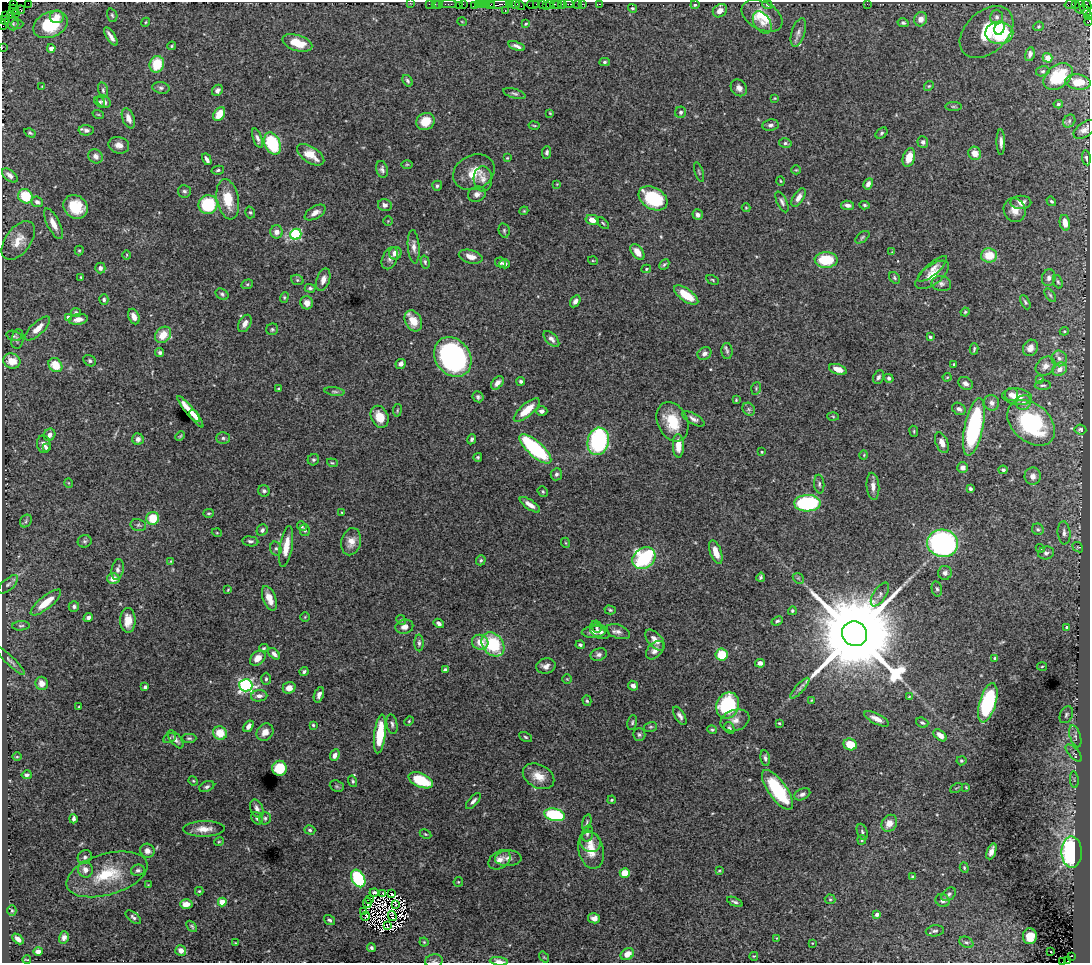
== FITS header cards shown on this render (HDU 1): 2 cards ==
NAXIS1  =                 1088
NAXIS2  =                  961

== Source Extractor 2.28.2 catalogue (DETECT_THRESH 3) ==
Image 1088 x 961 px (HDU 1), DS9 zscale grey, 1 PNG px = 1 image px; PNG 1092 x 965 px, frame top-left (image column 1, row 961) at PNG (2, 2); each listed source drawn as its Kron ellipse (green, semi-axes under 4 px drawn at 4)
Background 3.16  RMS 0.039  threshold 0.117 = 3 sigma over >= 5 px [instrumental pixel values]
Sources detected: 516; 12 with non-positive FLUX_AUTO (blend fragments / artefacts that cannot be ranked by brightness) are neither listed nor drawn; of the other 504, the 500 brightest by FLUX_AUTO listed and drawn (4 fainter detections omitted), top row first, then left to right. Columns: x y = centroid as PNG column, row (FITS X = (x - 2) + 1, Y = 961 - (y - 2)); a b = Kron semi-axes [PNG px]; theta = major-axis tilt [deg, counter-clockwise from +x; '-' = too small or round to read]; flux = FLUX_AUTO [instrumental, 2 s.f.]
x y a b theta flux
28 3 2 2 - 8.3
410 3 2 2 - 61
14 4 4 2 - 58
429 4 2 2 - 21
435 4 3 2 - 140
439 4 2 2 - 13
448 4 8 2 0 190
463 4 2 2 - 62
482 4 3 2 - 130
486 4 2 2 - 53
498 4 11 3 6 1200
509 4 2 2 - 28
515 4 4 3 - 120
537 4 4 2 - 260
542 4 2 2 - 83
550 4 3 2 - 300
554 4 3 2 - 150
558 4 2 2 - 130
562 4 3 2 - 19
569 4 4 2 - 100
578 4 3 3 - 210
582 4 2 2 - 40
599 4 3 2 - 63
867 4 3 2 - 2.3
1070 4 6 3 15 520
1075 4 2 2 - 34
459 5 2 2 - 59
474 5 2 2 - 14
478 5 3 2 - 110
490 5 4 2 - 200
520 5 6 2 -45 200
533 5 6 3 6 300
546 5 2 2 - 170
695 5 4 4 - 4.1
767 5 5 4 - 3
1087 5 5 3 - 400
1080 7 7 5 86 440
632 8 4 4 - 4.1
14 10 5 2 - 100
21 10 4 3 - 150
1086 10 6 4 -49 240
505 11 2 2 - 1.7
720 11 7 6 - 18
15 14 3 2 - 140
10 15 3 3 - 190
112 15 7 5 -70 4.7
6 16 3 3 - 92
762 16 22 13 -28 71
1088 16 4 2 - 220
57 17 7 6 - 24
997 17 7 6 - 8.6
921 19 7 6 - 20
5 20 5 3 - 250
1088 21 4 2 - 130
146 22 4 3 - 2.6
462 22 5 3 - 1.8
762 23 12 8 -57 17
903 23 5 4 - 5.1
13 24 6 5 - 5.1
17 24 6 5 - 4.2
526 24 4 3 - 2.7
3 25 5 2 - 130
50 25 18 12 24 150
1038 26 5 5 - 3.5
1000 28 7 5 73 34
798 32 15 6 73 14
987 32 31 20 42 130
999 33 14 11 2 160
111 36 10 3 -57 15
297 43 15 8 -17 56
172 46 4 3 - 3.4
516 46 9 4 -18 10
2 48 2 2 - 50
51 48 4 4 - 12
1030 54 7 4 76 9.8
1048 58 5 4 - 20
604 62 5 4 - 4.3
157 64 8 7 - 81
1043 71 7 5 14 5.3
1058 76 16 11 39 110
408 81 6 4 -57 6.2
1078 82 13 7 -8 42
42 86 4 2 - 1.9
929 86 5 4 - 3.3
161 88 8 5 -10 6.7
739 88 9 7 -49 14
103 90 8 5 -76 5.1
217 90 6 5 - 9.9
514 93 11 4 -16 6.3
775 98 4 3 - 2.2
104 101 7 5 -40 13
100 102 6 4 -53 5.4
1058 104 4 4 - 3.9
953 106 8 4 0 4.6
681 112 6 5 - 6.6
550 113 3 3 - 2.3
98 114 6 3 -19 2.6
219 114 7 5 58 48
128 118 10 6 -68 19
425 121 9 8 - 49
1069 121 7 5 49 5.7
770 125 8 6 8 9
534 126 5 2 - 2.5
86 130 7 5 -1 7.3
1084 130 12 7 37 13
30 133 6 4 -29 4.7
881 133 7 4 41 4.7
258 138 10 4 -69 9.3
923 142 6 5 - 7.6
1001 142 13 4 -88 12
785 143 6 5 - 5.4
272 144 11 7 -65 180
119 145 10 8 -15 17
547 152 6 4 83 5.8
975 153 7 6 - 25
311 155 15 8 -33 37
96 156 8 6 -41 12
909 157 9 6 73 37
507 158 4 3 - 2.4
1086 158 7 4 -81 5.5
207 159 6 3 -60 11
407 164 6 4 1 3.3
382 169 8 5 -74 8.3
218 170 6 4 12 4.3
796 170 5 4 - 2.8
474 172 21 17 25 53
699 172 10 3 -71 3.5
10 175 9 5 -40 15
483 179 12 9 -86 14
780 181 5 3 - 2.4
557 184 4 4 - 2.3
868 184 6 4 60 12
437 186 5 4 - 5.5
184 191 6 6 - 6.1
477 194 9 7 21 12
25 196 8 7 - 82
798 197 10 5 59 15
653 198 15 10 -31 150
228 199 20 11 -79 64
1051 201 5 4 - 4.5
37 202 6 5 - 11
782 202 11 5 -65 8.7
1021 202 10 6 0 14
208 204 9 9 - 140
385 205 7 6 - 10
848 205 7 4 -7 11
865 205 5 4 - 4
76 207 13 11 -36 70
746 208 4 4 - 2.5
1015 210 12 10 -60 27
524 211 4 4 - 2.6
250 212 6 4 -73 4.3
315 213 11 6 31 16
698 215 5 5 - 8.8
592 220 7 5 -12 25
388 221 5 5 - 3
603 223 7 3 -45 3.5
1065 223 8 5 -78 24
53 224 17 6 -63 23
504 230 7 5 -76 5.3
277 232 6 6 - 15
296 234 6 5 - 290
862 237 8 4 39 4.5
18 240 22 12 54 37
414 247 17 6 -85 13
79 250 5 4 - 3.3
637 252 9 5 -54 25
892 252 4 4 - 2.1
395 253 6 6 - 18
127 255 5 3 - 2.1
989 255 8 7 - 57
471 257 12 6 -16 22
390 258 11 7 67 11
826 260 11 8 0 98
593 261 5 3 - 2.2
425 262 6 4 -76 4.3
500 262 5 5 - 6.6
505 264 5 4 - 8.6
664 264 6 3 45 4.1
100 268 5 5 - 8
646 269 5 4 - 3
933 269 18 6 41 17
932 275 20 9 37 33
81 277 3 3 - 2.2
895 278 6 5 - 4.7
1049 278 8 6 73 10
297 280 6 5 - 4.7
323 280 12 6 72 16
713 280 7 3 -28 3.3
1058 282 7 4 -69 4.5
247 284 6 4 21 3.7
941 284 10 7 -9 9.4
310 288 5 4 - 5.4
222 294 7 5 -30 5.4
686 295 14 6 -35 61
1050 295 8 4 -54 4.4
284 297 5 4 - 3.3
104 299 5 4 - 5.8
575 301 6 4 58 9.7
1025 302 8 4 -64 4.8
307 303 6 6 - 19
76 312 5 4 - 5.1
965 312 4 4 - 3.5
68 317 4 4 - 17
134 317 8 5 -65 17
78 319 9 5 10 18
413 321 11 8 -62 40
245 323 9 6 61 14
38 328 16 6 43 29
272 329 6 5 - 4.6
1064 331 4 4 - 2.7
163 335 9 7 45 44
14 336 8 5 -15 4.6
930 337 4 3 - 4.1
17 339 10 6 81 6.3
551 339 10 5 -46 11
1030 348 8 7 - 17
974 349 6 3 76 3.8
727 351 8 5 -89 6.4
160 352 4 4 - 6.8
704 353 7 6 - 12
453 357 21 17 -53 570
1059 358 8 7 - 11
12 361 9 7 -19 41
90 361 7 5 -35 5.8
401 364 5 5 - 12
954 364 3 2 - 2
55 365 7 6 - 58
1046 366 11 8 40 16
838 369 9 5 -18 26
1060 369 8 6 34 15
878 377 7 5 63 6.6
947 377 4 4 - 2.6
889 378 5 4 - 7
1040 380 4 4 - 3.2
521 381 4 4 - 4.8
497 383 8 5 48 17
965 383 8 6 -33 10
1043 385 8 4 1 5.1
756 388 6 4 72 3.7
279 389 4 3 - 4.1
335 392 10 3 -7 4.8
1011 395 6 6 - 9.9
478 397 6 5 - 5.3
1017 397 15 8 -8 34
736 400 4 4 - 2.7
1024 402 8 7 - 10
991 403 8 7 - 13
749 409 7 5 -45 6.3
959 409 7 5 -33 9.5
397 410 6 3 82 2.9
527 410 16 6 41 52
542 411 6 5 - 8.1
190 412 20 4 -51 45
195 416 7 4 -53 15
833 416 5 3 - 2.6
380 417 11 8 -64 35
693 419 12 5 -29 11
672 422 20 15 -66 79
1031 423 27 19 -41 290
974 427 29 9 78 390
1080 429 6 5 - 4.7
914 431 5 3 - 2.7
49 435 6 5 - 12
180 436 5 3 - 2.7
223 438 6 6 - 6.1
138 439 6 5 - 11
472 439 5 4 - 5.9
598 441 14 10 77 340
942 443 11 6 -68 20
44 444 9 7 -84 14
678 446 12 5 -88 33
46 448 4 4 - 6
535 449 20 7 -42 280
762 452 3 2 - 2.8
864 455 5 3 - 2.1
478 457 4 4 - 3.8
313 460 6 5 - 5.5
332 463 5 4 - 3.3
963 468 5 5 - 14
1003 470 4 4 - 5.8
556 474 6 5 - 6.1
1033 476 8 8 - 16
69 483 5 3 - 2.1
819 484 9 5 -85 6
873 486 14 6 -85 16
970 489 4 3 - 5
264 491 6 5 - 6.2
543 491 5 4 - 3.9
807 503 13 8 2 300
530 505 12 4 -34 18
209 513 5 4 - 3.5
342 513 4 3 - 2.3
153 518 6 6 - 68
26 521 7 5 51 5.2
138 525 8 6 -14 6.6
302 526 5 4 - 5.2
1038 529 6 5 - 5.3
262 530 6 5 - 6.8
305 530 6 5 - 6
217 533 5 3 - 2.4
1064 533 11 6 -85 11
85 541 7 6 - 5.6
250 541 8 5 -7 7.3
351 542 14 9 76 24
566 543 5 3 - 2.4
943 543 15 13 -13 540
286 546 21 6 81 38
1078 547 6 4 -40 3.6
1040 548 5 3 - 2.3
276 549 7 5 -74 6.2
716 552 12 5 -71 36
1046 553 8 6 18 7.9
644 558 12 10 37 250
481 560 5 4 - 4.5
171 561 4 3 - 2.2
118 569 10 6 79 10
945 573 7 6 - 8.8
761 577 4 3 - 4.9
798 578 6 4 -43 4.1
113 579 6 5 - 23
8 584 12 5 41 9.5
937 589 8 5 -78 5.4
228 590 3 2 - 2.2
880 594 13 6 57 11
269 598 13 6 -69 30
46 602 19 6 39 57
74 606 5 5 - 6.4
610 610 6 4 -16 3.8
792 611 4 4 - 3.8
305 617 5 5 - 2.7
88 618 5 4 - 8.7
128 620 12 7 90 34
401 620 5 4 - 3.2
777 621 6 4 22 4.6
439 623 5 4 - 9.2
21 626 9 4 5 5
404 627 9 7 13 13
596 627 6 4 -63 5.4
1067 628 4 3 - 12
600 631 11 6 -31 14
594 632 12 6 3 16
618 632 12 6 -20 13
855 634 13 12 - 75000
655 640 12 6 -49 20
480 642 8 7 - 33
419 643 8 4 -90 5.9
493 644 13 10 -51 150
580 645 4 4 - 4.9
264 648 4 3 - 3.1
655 650 11 7 46 15
274 654 7 4 -42 9.7
599 655 8 6 17 9.2
721 655 6 6 - 71
258 658 9 6 44 21
995 658 3 3 - 7.6
10 661 20 4 -44 9.1
760 663 5 4 - 11
546 666 10 7 10 15
1042 666 5 3 - 2.8
445 669 4 3 - 4.7
304 671 4 3 - 5
266 679 6 4 89 5
567 679 5 5 - 3.2
42 683 7 6 - 22
246 685 6 6 - 580
633 686 5 4 - 11
145 687 4 3 - 5.5
289 688 6 5 - 17
800 688 13 4 48 9.1
319 695 8 4 70 9.9
259 696 8 5 5 12
909 697 4 3 - 2.5
811 700 4 3 - 2.6
587 701 5 4 - 4.1
988 703 20 8 74 260
728 705 13 11 68 240
79 707 4 2 - 2
1066 715 9 6 64 6.8
680 716 10 5 -59 9.6
876 719 13 5 -26 19
735 720 15 10 18 22
409 721 5 4 - 2.9
632 722 8 4 74 4.6
779 723 3 3 - 2.4
922 723 6 5 - 5.8
392 724 10 5 -79 7.4
313 725 4 3 - 3.2
248 726 6 4 54 10
651 727 6 5 - 3.9
729 728 6 5 - 5.7
712 730 5 4 - 3.6
265 732 9 8 - 19
220 733 7 6 - 49
380 734 19 5 83 96
639 735 6 6 - 5.3
940 735 7 5 -39 20
1075 736 11 5 -72 9.7
525 737 7 4 -27 4.4
169 738 6 4 28 4.4
189 738 7 4 -1 4.6
175 739 11 5 -50 11
850 744 7 6 - 61
1074 753 11 5 -48 7.4
335 755 6 4 66 12
17 757 5 3 - 2.4
765 758 8 4 -78 7.1
961 761 5 4 - 3.9
280 768 7 7 - 95
27 775 5 4 - 6
538 776 16 11 -27 36
421 780 13 7 -23 100
1074 780 8 3 -85 4.2
193 781 5 4 - 2.9
353 781 6 4 -74 4.5
337 786 7 5 -21 4.5
207 787 8 5 25 6.4
966 787 4 3 - 2.6
956 788 7 3 25 2.4
777 790 23 9 -55 190
802 794 8 5 26 8.8
612 800 4 3 - 3.5
473 801 10 4 49 8.2
257 808 9 6 -67 12
555 815 10 6 -12 180
257 818 7 5 -51 7.2
265 818 6 6 - 5.8
73 819 5 3 - 7.6
587 822 8 4 76 4.6
889 823 9 7 55 28
204 829 21 7 1 29
310 830 6 4 -18 4.8
862 832 8 5 -69 6.3
587 833 8 5 75 6.4
425 834 6 3 -26 2.9
862 840 5 4 - 3.3
219 842 5 3 - 2.6
590 842 11 9 -45 19
591 850 19 12 -76 46
147 851 7 7 - 14
991 851 8 4 69 16
1072 852 16 10 -88 520
85 857 7 6 - 8.4
508 858 13 8 2 13
500 860 12 8 35 18
964 868 5 4 - 3.5
85 869 8 7 - 17
138 870 7 5 10 7.2
719 871 4 3 - 2.9
625 873 5 5 - 53
107 874 42 20 16 130
913 877 4 4 - 6.8
358 878 9 6 -62 270
458 882 5 4 - 2.9
148 885 4 4 - 2.1
199 891 4 4 - 2.5
374 892 4 3 - 2.8
382 893 3 2 - 4
391 893 4 2 - 9
949 894 8 5 40 6.8
830 899 5 5 - 3.5
370 900 2 2 - 4.2
943 901 7 6 - 10
222 902 4 4 - 58
735 902 8 4 -24 6.3
367 903 5 2 - 2.1
186 904 6 5 - 28
396 904 3 2 - 2.2
12 911 5 4 - 3.4
363 912 3 2 - 4
877 914 4 3 - 15
365 916 5 2 - 3.5
392 916 5 2 - 3.5
133 917 9 5 -40 7.5
594 918 6 5 - 12
329 920 6 4 -37 4.9
192 926 6 4 -46 4
387 926 2 2 - 2.8
935 931 9 5 7 6.2
1030 936 8 7 - 49
64 937 6 5 - 12
777 938 3 3 - 1.9
18 939 6 4 -42 13
424 942 4 4 - 3.1
966 942 7 5 -26 5.5
235 943 3 2 - 1.9
812 943 3 3 - 1.8
371 948 4 4 - 5.7
181 950 5 5 - 18
38 951 5 4 - 13
1051 952 3 2 - 8.8
627 954 7 5 36 26
754 956 4 3 - 2.3
1072 956 3 3 - 460
544 957 6 4 -54 3
27 959 4 2 - 2.2
434 961 9 7 14 6.9
499 961 9 4 -6 17
1068 961 3 3 - 430
1062 962 2 2 - 11
At the frame edge (FLAGS 8, measured only in part): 13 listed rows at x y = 28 3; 410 3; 14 4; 1087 5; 1088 16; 5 20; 1088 21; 3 25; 2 48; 434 961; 499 961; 1068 961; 1062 962
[4 fainter detections neither listed nor drawn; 12 non-positive-flux detections neither listed nor drawn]